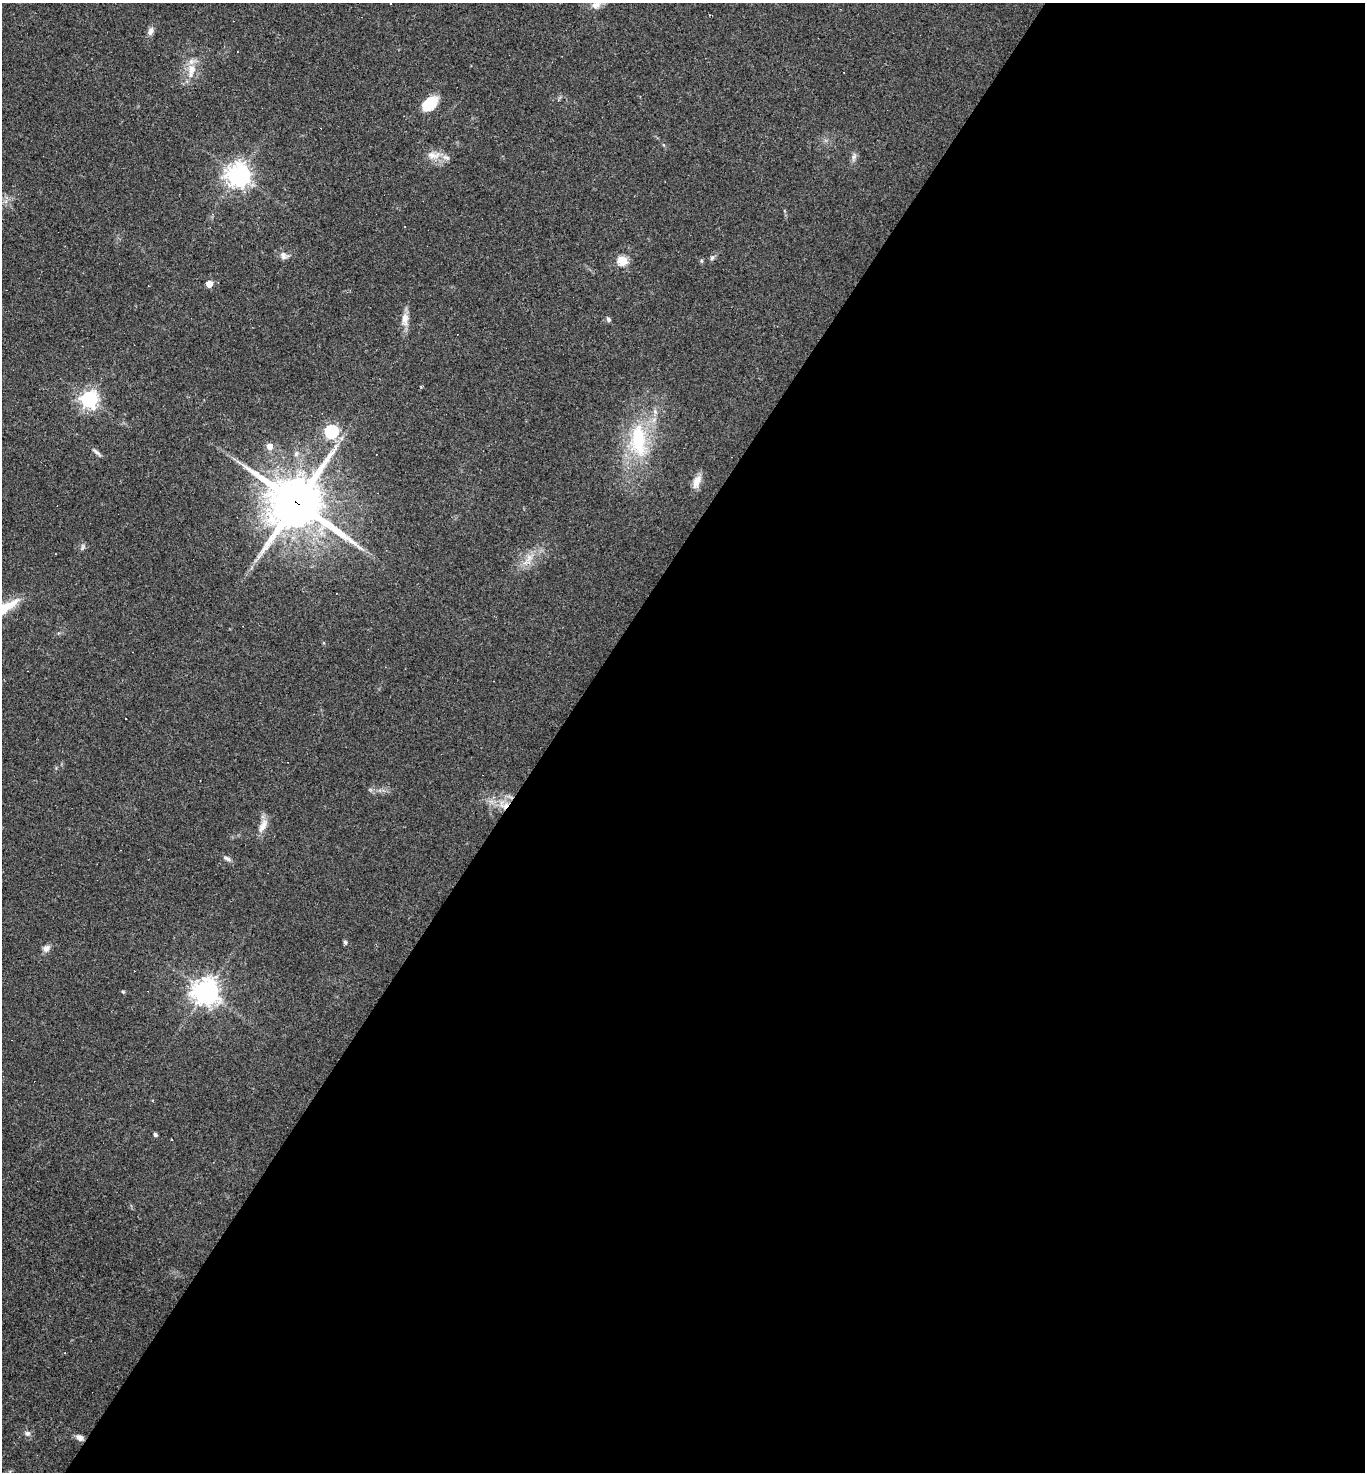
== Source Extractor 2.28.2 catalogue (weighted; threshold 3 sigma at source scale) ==
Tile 12 of 4 x 4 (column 4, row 3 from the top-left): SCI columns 4378-5740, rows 1471-2940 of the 5888 x 5881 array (HDU 1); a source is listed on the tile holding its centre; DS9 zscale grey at full resolution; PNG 1367 x 1474 px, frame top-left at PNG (2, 3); no overlay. Shown black and unused: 59% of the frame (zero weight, under 2 of 3 exposures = <1% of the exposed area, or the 3 px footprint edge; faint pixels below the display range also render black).
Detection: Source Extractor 2.28.2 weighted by HDU 2 'WHT'; one run over the whole footprint, this tile lists its part. Background 0.071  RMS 0.007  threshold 0.0313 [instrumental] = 3 sigma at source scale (4.5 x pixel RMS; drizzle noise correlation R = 1.50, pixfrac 1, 0.05/0.05 arcsec/px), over >= 5 px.
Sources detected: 41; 7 cosmic-ray / hot-pixel residue — not listed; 2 inside a brighter listed object's ellipse — not listed separately; the other 32 listed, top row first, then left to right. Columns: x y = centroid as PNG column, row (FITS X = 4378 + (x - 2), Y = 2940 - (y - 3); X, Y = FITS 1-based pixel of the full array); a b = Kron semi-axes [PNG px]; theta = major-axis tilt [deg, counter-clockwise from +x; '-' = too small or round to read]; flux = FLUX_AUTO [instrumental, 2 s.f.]
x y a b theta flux
596 5 16 10 28 5.4
151 31 12 7 75 3.2
192 69 17 12 -89 10
430 104 18 11 41 20
433 155 21 10 0 8.2
854 156 12 5 73 2.5
238 175 8 8 - 570
284 256 12 10 -39 3.8
712 258 7 5 67 1.5
623 260 5 5 - 44
209 284 5 4 - 12
405 319 19 9 86 6.9
608 319 7 5 -62 1.6
89 399 6 6 - 270
331 431 6 6 - 120
638 441 53 23 -86 55
270 446 5 5 - 6.6
97 452 15 4 -40 2.2
697 482 19 9 68 6.6
297 503 20 17 -29 3600
82 547 10 4 79 1.4
529 558 13 9 60 6.8
504 805 17 11 -20 11
263 826 21 8 61 6.4
227 858 12 5 -27 2.4
345 942 6 5 - 1.3
46 948 9 8 - 3.4
123 992 5 4 - 0.98
206 992 9 9 - 610
155 1135 5 4 - 1.3
27 1433 8 7 - 2.2
80 1437 9 6 -32 3.6
Overlapping masked pixels (flux is a lower limit): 2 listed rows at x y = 297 503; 504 805
Isophote crosses this tile's border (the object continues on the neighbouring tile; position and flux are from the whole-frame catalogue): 1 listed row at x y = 596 5